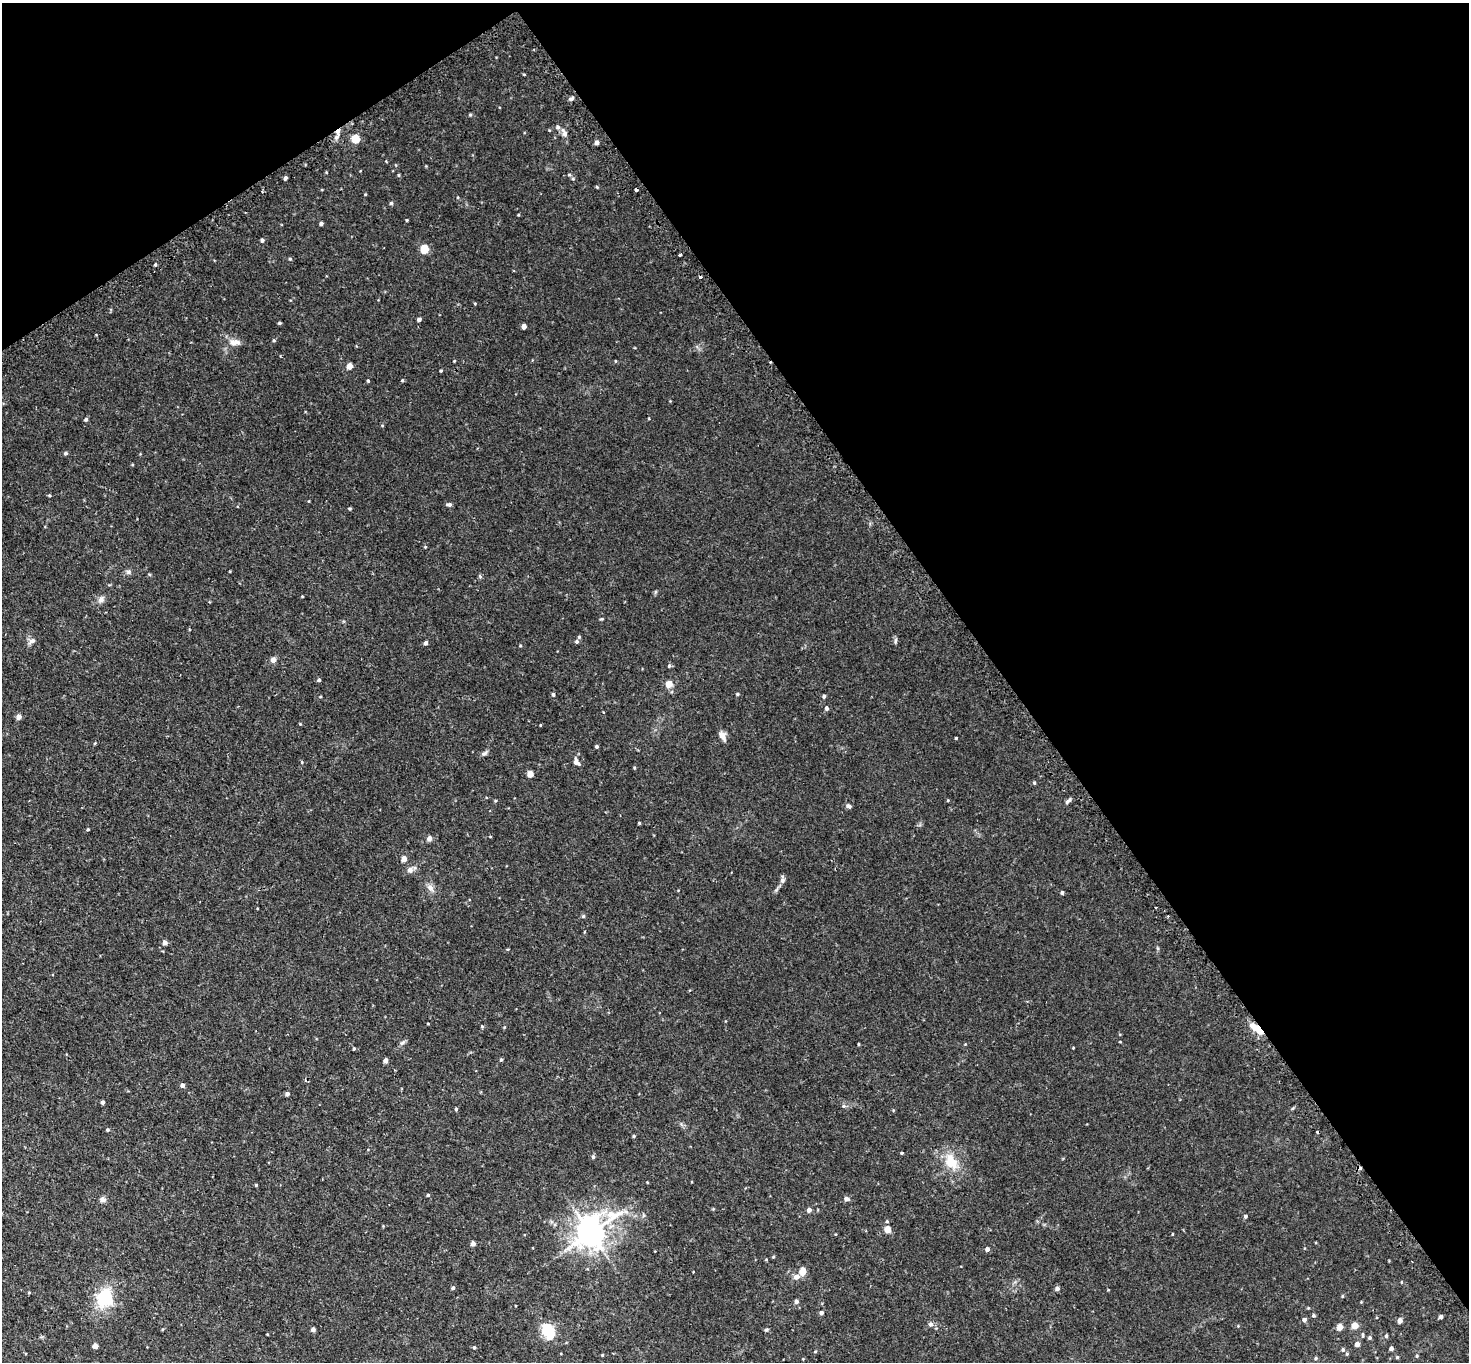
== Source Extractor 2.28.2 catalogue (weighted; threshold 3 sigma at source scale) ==
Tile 3 of 4 x 4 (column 3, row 1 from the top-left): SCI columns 2978-4444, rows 4404-5763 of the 5953 x 5945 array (HDU 1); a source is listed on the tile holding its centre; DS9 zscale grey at full resolution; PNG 1471 x 1364 px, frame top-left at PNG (2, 3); no overlay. Shown black and unused: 36% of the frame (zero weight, under 2 of 3 exposures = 3% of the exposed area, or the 3 px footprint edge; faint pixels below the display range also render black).
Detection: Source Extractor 2.28.2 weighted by HDU 2 'WHT'; one run over the whole footprint, this tile lists its part. Background 0.0589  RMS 0.005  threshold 0.0224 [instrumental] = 3 sigma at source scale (4.5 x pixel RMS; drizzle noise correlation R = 1.50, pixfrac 1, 0.05/0.05 arcsec/px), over >= 5 px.
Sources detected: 152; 1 inside a brighter object's white glare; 7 cosmic-ray / hot-pixel residue — not listed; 3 inside a brighter listed object's ellipse — not listed separately; the other 141 listed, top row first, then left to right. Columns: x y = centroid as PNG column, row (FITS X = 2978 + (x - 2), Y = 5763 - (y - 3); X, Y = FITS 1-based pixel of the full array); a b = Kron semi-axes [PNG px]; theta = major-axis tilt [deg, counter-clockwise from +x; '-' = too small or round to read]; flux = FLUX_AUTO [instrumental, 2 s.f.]
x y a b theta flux
571 99 6 4 28 1.3
470 115 5 4 - 0.51
564 133 12 6 -64 2.2
355 139 5 5 - 14
597 142 4 4 - 1.9
569 174 5 3 - 0.55
398 175 5 3 - 0.46
285 178 4 3 - 1.3
573 179 5 3 - 0.54
391 203 4 4 - 0.72
518 215 5 3 - 0.36
407 220 3 3 - 0.48
321 224 4 4 - 1.1
262 240 4 4 - 1.1
424 249 5 5 - 16
680 254 3 3 - 1.8
290 259 4 4 - 0.52
155 264 4 3 - 0.61
419 319 4 3 - 1.4
279 323 4 3 - 0.69
524 326 4 4 - 2.5
274 340 5 4 - 0.55
235 342 16 8 -3 3.3
615 361 4 3 - 0.35
349 366 5 4 - 4.2
441 371 3 3 - 0.53
402 380 4 4 - 0.46
368 381 4 3 - 0.47
86 419 5 5 - 0.87
65 453 5 5 - 0.79
49 495 4 4 - 0.52
449 504 6 4 1 1.3
350 508 4 4 - 0.57
128 572 7 5 -21 1.1
480 576 6 3 -55 0.6
101 600 10 7 66 2
601 619 5 3 - 0.45
895 640 8 4 81 0.85
32 641 10 6 33 1.9
577 641 5 5 - 0.92
426 643 4 4 - 1.5
273 660 7 7 - 1.8
669 666 6 4 66 0.7
319 680 5 5 - 0.68
669 684 5 5 - 6.6
553 694 5 4 - 0.85
737 694 4 4 - 0.52
824 696 4 4 - 0.99
826 708 5 4 - 1.1
19 717 5 4 - 3.3
723 735 11 7 -67 2.7
956 738 3 3 - 0.97
95 743 4 3 - 0.4
597 746 3 3 - 0.82
484 753 9 5 30 1.2
576 762 10 6 -62 2.3
634 768 5 3 - 0.45
530 774 4 4 - 5.8
1034 783 4 3 - 0.61
495 801 5 3 - 0.5
1068 801 10 4 46 1.1
848 806 6 5 - 1.3
639 823 3 3 - 0.46
88 829 4 3 - 0.46
429 838 5 5 - 2.3
404 859 5 5 - 3.6
410 870 6 6 - 2.2
782 879 11 6 90 1.4
430 888 10 8 -59 2.3
1062 892 4 4 - 0.96
583 916 5 5 - 0.58
165 942 4 4 - 2.4
508 949 4 3 - 0.42
428 1024 4 2 - 0.35
482 1026 4 4 - 0.48
1254 1027 17 8 -40 5.3
402 1043 7 4 19 0.9
858 1044 4 3 - 0.38
1073 1048 4 2 - 0.33
354 1049 4 3 - 0.5
501 1059 4 3 - 0.75
385 1061 4 4 - 2.2
182 1085 4 4 - 1.7
287 1094 4 4 - 1.4
103 1102 4 3 - 1.3
844 1106 5 4 - 1.2
456 1109 5 4 - 0.55
108 1130 4 4 - 0.63
634 1136 4 3 - 0.55
902 1153 4 3 - 0.48
593 1157 5 4 - 0.82
951 1162 25 17 -61 11
647 1182 4 3 - 0.34
256 1185 4 3 - 0.47
428 1195 4 4 - 0.63
103 1199 9 7 -4 1.5
846 1199 7 5 -21 1.6
809 1210 4 4 - 2.1
626 1212 7 4 -19 1.2
643 1215 6 4 -71 0.67
1245 1216 5 4 - 0.91
887 1221 4 4 - 0.57
887 1229 5 4 - 6.6
591 1233 11 9 53 640
1173 1234 4 3 - 0.32
473 1243 4 4 - 2.7
987 1249 5 4 - 1.7
773 1257 4 3 - 0.44
803 1271 5 4 - 8.4
796 1277 8 6 15 2.6
453 1288 4 4 - 0.99
1057 1288 5 4 - 1.6
29 1292 5 3 - 0.4
1342 1296 5 3 - 0.45
104 1298 18 16 71 22
796 1301 5 5 - 1.5
821 1313 4 4 - 1.5
1313 1315 5 5 - 0.71
1441 1317 4 4 - 1.3
1304 1320 5 5 - 1.3
1400 1320 4 4 - 2.9
931 1324 6 6 - 1.4
1355 1325 5 4 - 6.6
1340 1327 5 4 - 5.2
313 1329 4 4 - 1.7
547 1329 6 5 - 59
766 1329 7 3 10 0.6
267 1334 3 2 - 0.35
1363 1335 7 3 -90 0.62
1386 1336 5 4 - 0.73
1370 1338 5 4 - 0.79
1357 1344 4 4 - 2.4
95 1346 4 4 - 3.7
474 1347 4 4 - 0.75
1391 1348 4 4 - 1.4
1343 1350 6 5 - 0.97
815 1352 4 3 - 0.4
602 1355 4 3 - 0.38
1417 1356 5 3 - 0.45
1397 1357 4 4 - 0.6
1316 1358 5 4 - 0.68
Overlapping masked pixels (flux is a lower limit): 1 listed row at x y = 1254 1027